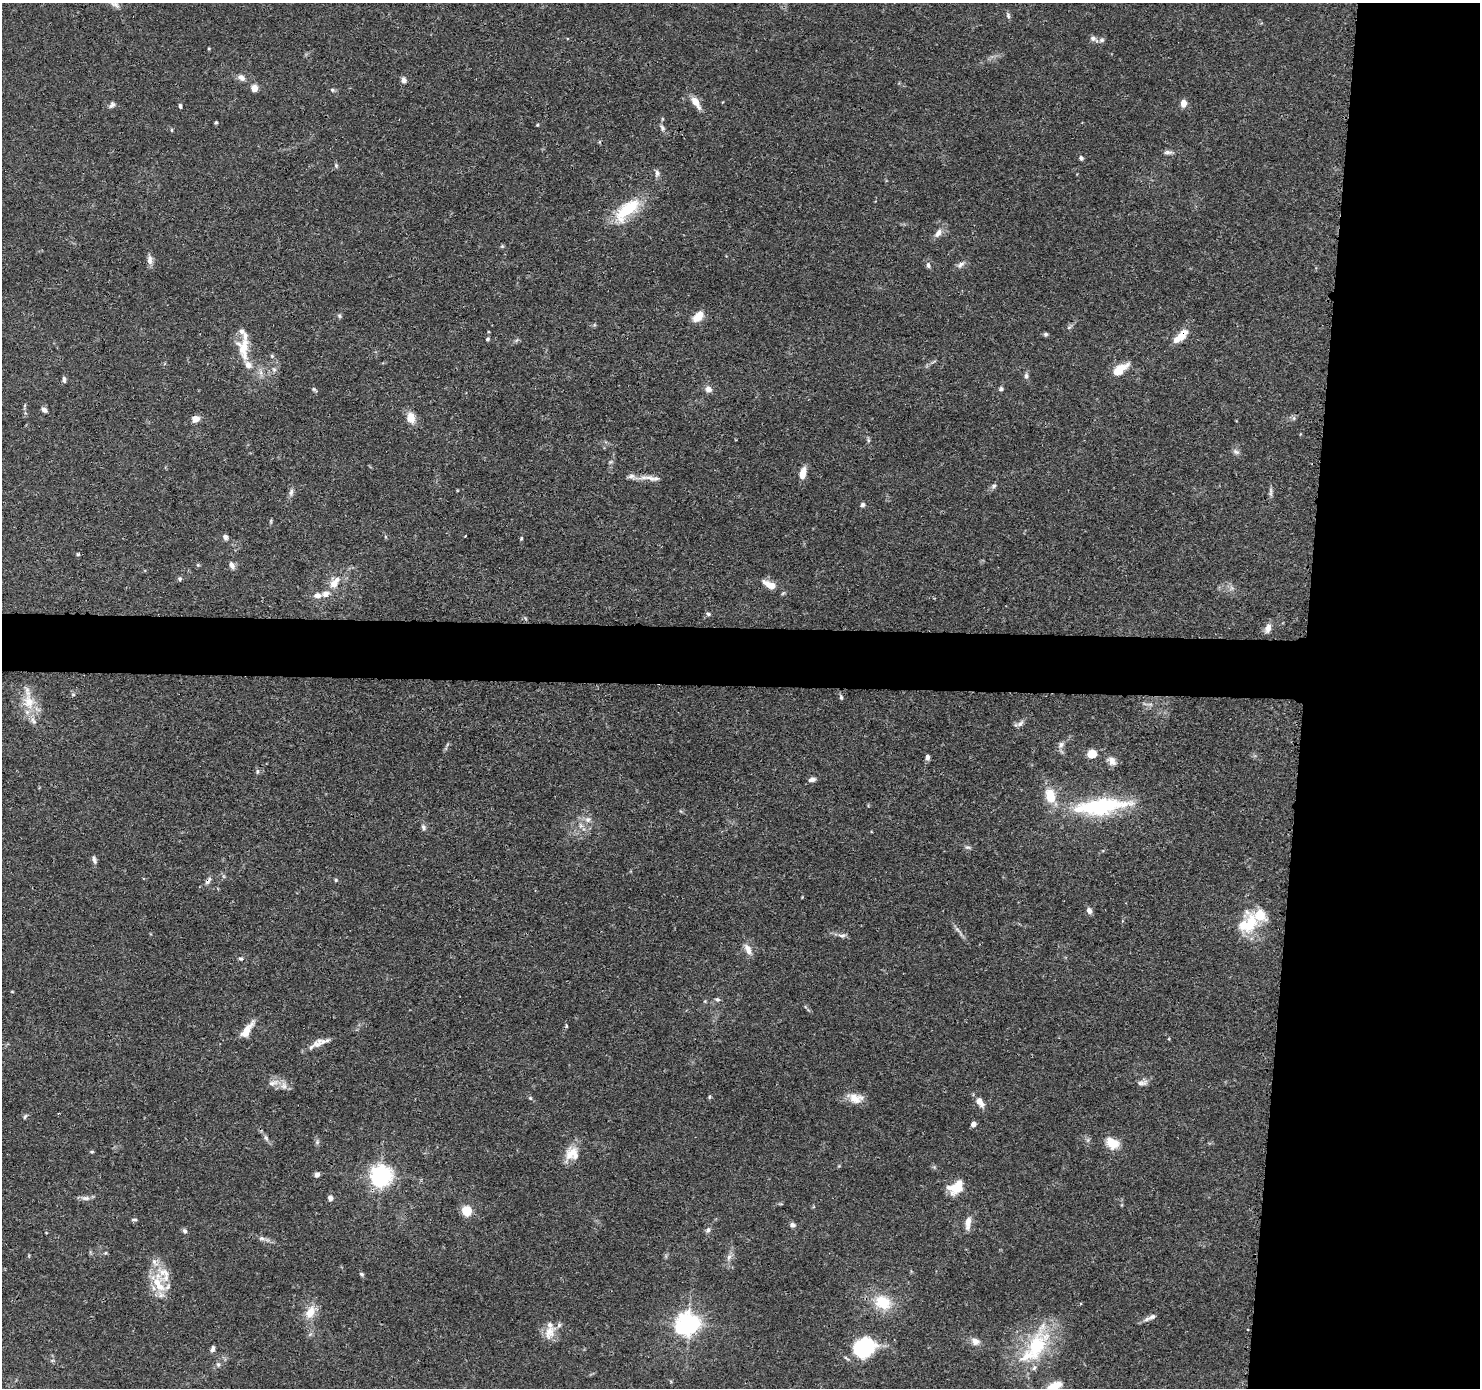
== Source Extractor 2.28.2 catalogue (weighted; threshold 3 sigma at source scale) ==
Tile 6 of 3 x 3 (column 3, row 2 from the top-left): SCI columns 2964-4441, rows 1490-2875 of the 4446 x 4459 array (HDU 1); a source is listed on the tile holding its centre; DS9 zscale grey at full resolution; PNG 1482 x 1390 px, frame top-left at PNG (2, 3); no overlay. Shown black and unused: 16% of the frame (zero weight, under 3 of 4 exposures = <1% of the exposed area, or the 3 px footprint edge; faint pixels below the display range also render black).
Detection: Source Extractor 2.28.2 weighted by HDU 2 'WHT'; one run over the whole footprint, this tile lists its part. Background 0.0688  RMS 0.0033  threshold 0.015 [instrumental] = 3 sigma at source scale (4.5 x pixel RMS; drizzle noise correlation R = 1.50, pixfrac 1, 0.05/0.05 arcsec/px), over >= 5 px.
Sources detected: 148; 4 inside a brighter object's white glare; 1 cosmic-ray / hot-pixel residue — not listed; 12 inside a brighter listed object's ellipse — not listed separately; the other 131 listed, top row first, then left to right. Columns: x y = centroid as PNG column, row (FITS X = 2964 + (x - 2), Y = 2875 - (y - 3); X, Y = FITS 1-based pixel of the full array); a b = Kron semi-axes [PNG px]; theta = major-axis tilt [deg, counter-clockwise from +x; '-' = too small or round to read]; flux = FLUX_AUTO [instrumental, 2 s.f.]
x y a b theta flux
115 4 13 7 -19 1.6
1008 15 9 5 -66 0.74
1093 39 10 6 -29 1.2
241 77 9 7 -34 1.7
404 80 8 6 -85 1.3
254 88 5 4 - 6.2
332 90 6 5 - 0.49
696 102 17 7 -57 3.5
1183 103 5 4 - 5.2
112 105 9 6 49 1
180 106 5 4 - 0.68
216 122 4 4 - 0.41
537 125 4 4 - 0.31
662 128 10 6 -62 0.99
171 130 5 3 - 0.37
1168 152 12 5 -1 1.1
1081 158 6 5 - 0.69
336 165 6 5 - 0.54
657 173 9 6 86 1.1
627 209 34 14 40 15
938 233 13 7 53 2.1
502 246 6 4 0 0.42
150 260 13 7 -90 1.7
960 264 10 6 45 1.2
928 265 7 5 -72 0.88
339 316 6 5 - 0.57
698 316 12 7 48 5.2
1069 327 6 4 19 0.52
1045 334 6 5 - 0.63
1181 336 18 9 49 4.7
487 339 5 4 - 0.56
243 348 31 15 -85 7.6
272 356 5 4 - 0.45
1120 369 18 8 35 6
1026 376 8 5 89 0.88
64 379 8 4 -85 0.82
313 389 5 5 - 0.49
708 389 9 8 - 1.6
1001 389 6 5 - 0.67
44 410 7 5 -36 1.2
411 418 14 9 -73 3.7
196 419 9 7 32 2.2
1236 452 10 6 -22 1
803 473 13 6 80 3.8
631 476 12 7 -3 1.6
650 478 22 6 -19 2.4
994 486 8 5 37 0.76
291 492 10 5 74 1.1
1271 492 14 4 90 0.98
863 505 6 5 - 0.78
225 537 6 6 - 1.2
521 538 5 4 - 0.39
78 554 5 4 - 0.38
198 565 5 4 - 0.4
232 565 10 6 -57 1.4
180 579 5 5 - 0.53
334 584 12 11 - 3.2
768 584 18 8 -32 3.3
325 594 8 7 - 2
317 595 9 7 -5 1.9
708 614 5 5 - 0.59
1268 628 12 7 75 2.1
73 695 6 4 -1 0.4
841 697 6 5 - 0.53
29 702 22 17 -81 7.8
1020 724 9 6 39 1.2
1061 745 9 7 60 1.3
1092 754 6 6 - 7.8
927 757 7 5 -82 1.1
1112 761 12 9 -48 2.2
257 771 7 4 82 0.52
812 779 8 5 12 1.3
1050 796 17 12 -76 6.9
1092 807 51 19 5 25
588 820 8 7 - 1.6
580 825 7 4 -71 0.81
423 827 8 5 -79 0.88
968 847 9 4 0 0.7
94 859 11 5 -74 1.1
336 880 4 4 - 0.38
208 881 14 5 54 1.2
1089 911 8 6 -64 1.4
1249 923 28 21 60 14
957 929 7 4 -20 0.61
842 936 10 6 -4 1.1
748 949 15 7 -64 2.5
241 959 6 5 - 0.57
717 999 7 5 -22 0.73
247 1031 20 7 56 4.7
320 1043 22 9 21 3.2
273 1083 17 7 18 2.3
1142 1083 15 6 8 1.5
284 1086 12 7 -82 1.7
709 1097 6 4 73 0.48
530 1098 5 4 - 0.44
856 1098 19 12 -5 4.1
980 1102 11 7 -55 3
25 1117 7 4 62 0.57
973 1124 6 5 - 1.4
266 1138 9 4 -55 0.91
317 1142 6 5 - 0.62
1112 1143 15 10 -34 5.9
92 1152 6 4 1 0.37
572 1153 19 17 43 5.3
317 1175 5 4 - 2
380 1176 7 7 - 170
956 1187 14 10 34 9.2
86 1198 11 6 5 1.4
330 1198 7 6 - 1.3
467 1211 10 9 - 5.9
134 1220 8 3 0 0.48
968 1223 17 7 83 2.7
792 1225 6 6 - 1.1
708 1230 7 5 74 0.92
185 1231 6 5 - 0.8
261 1238 8 6 -1 0.95
105 1253 5 4 - 0.41
729 1257 9 6 73 1.4
362 1274 6 4 -27 0.53
158 1284 28 14 -58 8.5
883 1302 19 15 -27 10
310 1312 18 11 64 4.7
1152 1317 12 6 24 1.4
688 1324 7 7 - 240
549 1332 22 14 68 4.7
975 1341 11 9 -12 2
1036 1346 56 24 67 24
212 1349 7 5 76 0.96
863 1349 24 20 -5 19
218 1364 7 5 -74 0.76
1053 1387 18 9 35 7
Overlapping masked pixels (flux is a lower limit): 2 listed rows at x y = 1181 336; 208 881
Isophote crosses this tile's border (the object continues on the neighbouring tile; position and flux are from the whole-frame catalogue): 1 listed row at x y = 1053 1387